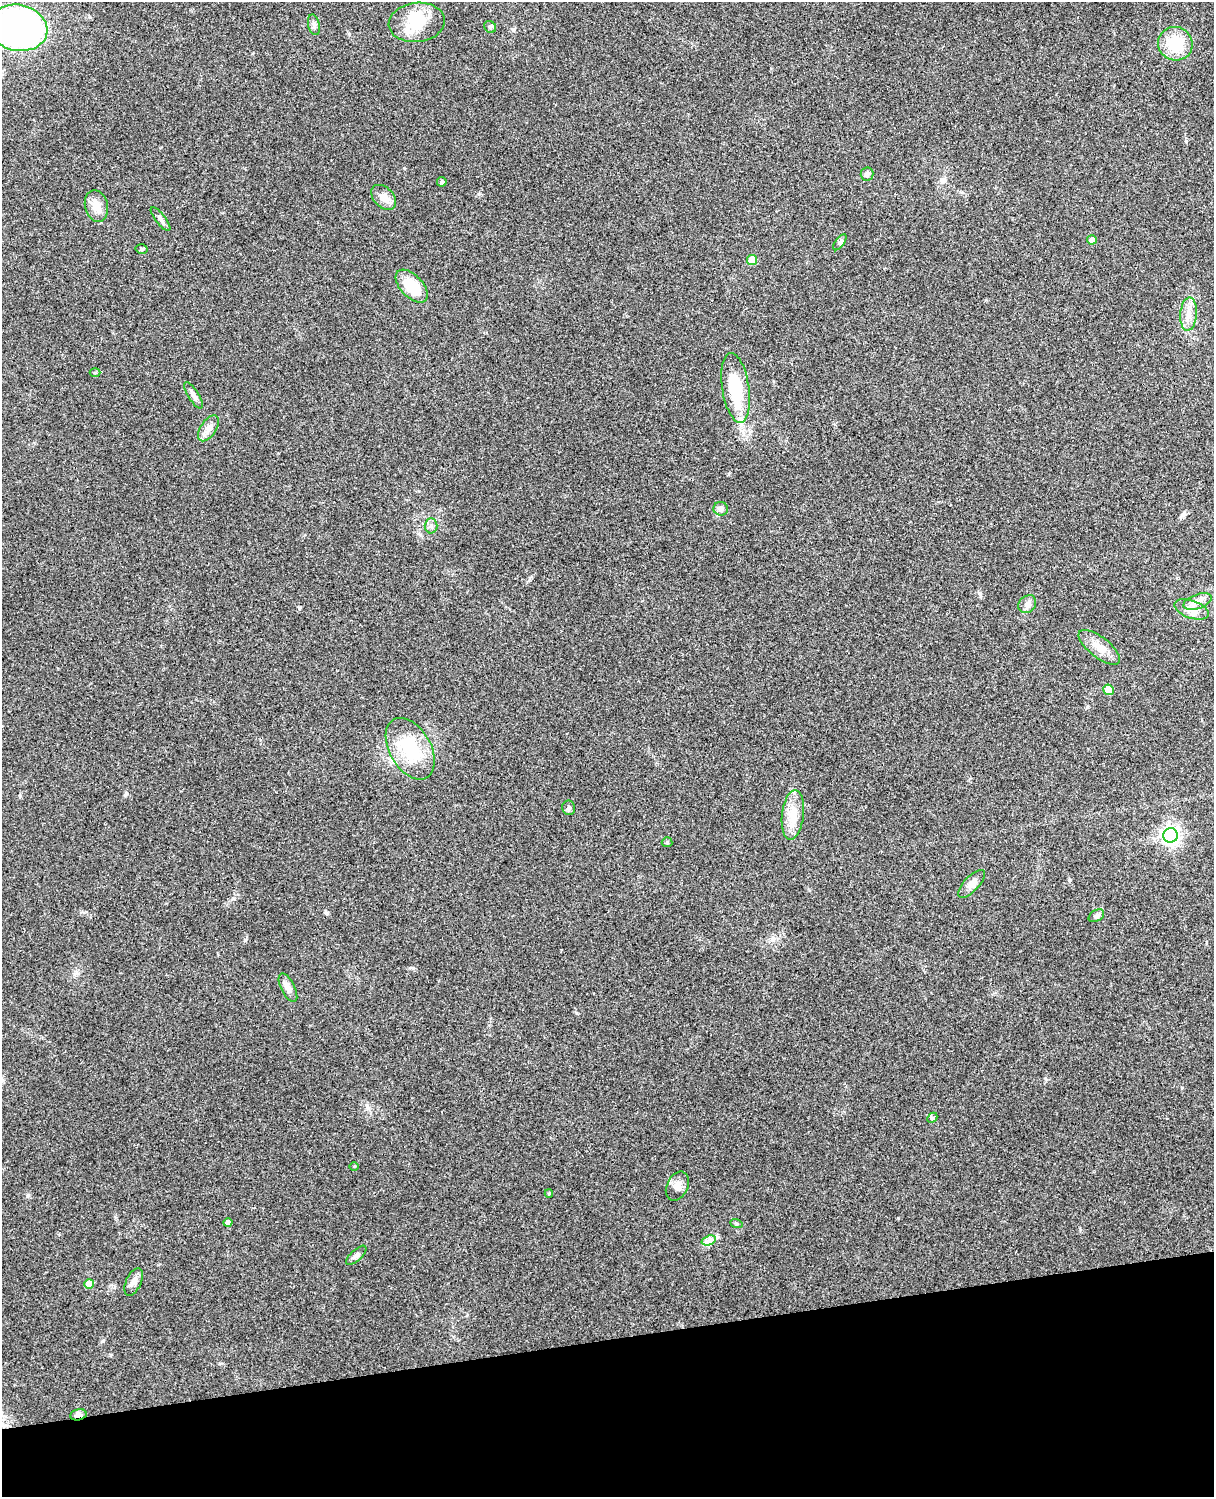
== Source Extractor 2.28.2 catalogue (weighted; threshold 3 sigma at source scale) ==
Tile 10 of 4 x 3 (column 2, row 3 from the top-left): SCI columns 1331-2542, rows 164-1658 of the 5087 x 4926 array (HDU 1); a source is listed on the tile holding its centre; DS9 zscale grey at full resolution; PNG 1216 x 1499 px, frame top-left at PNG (2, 2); each listed source drawn as its Kron ellipse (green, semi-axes under 4 px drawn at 4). Shown black and unused: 10% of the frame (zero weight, under 3 of 4 exposures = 6% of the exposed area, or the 3 px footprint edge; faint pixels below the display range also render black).
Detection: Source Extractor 2.28.2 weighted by HDU 2 'WHT'; one run over the whole footprint, this tile lists its part. Background 0.259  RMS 0.0089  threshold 0.0401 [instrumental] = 3 sigma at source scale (4.5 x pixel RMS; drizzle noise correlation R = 1.50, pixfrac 1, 0.05/0.05 arcsec/px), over >= 5 px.
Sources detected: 47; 1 inside a brighter object's white glare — neither listed nor drawn; the other 46 listed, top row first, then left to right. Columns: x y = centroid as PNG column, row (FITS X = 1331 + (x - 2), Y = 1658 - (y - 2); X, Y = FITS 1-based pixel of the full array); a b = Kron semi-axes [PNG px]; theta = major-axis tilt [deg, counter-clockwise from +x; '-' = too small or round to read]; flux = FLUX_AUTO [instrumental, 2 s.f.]
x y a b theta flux
417 22 28 19 7 28
314 25 10 5 -77 2.5
490 27 6 5 - 1.5
18 28 29 23 -11 370
1175 44 17 16 - 31
867 174 6 6 - 3
442 182 4 4 - 1.6
384 197 14 10 -47 7.7
96 206 16 11 -76 9.8
161 219 14 5 -52 3.1
1092 240 5 4 - 5.2
840 242 9 4 54 2
142 249 6 4 3 1.5
752 260 5 5 - 14
412 286 20 11 -46 25
1188 314 17 8 86 8.5
95 373 5 3 - 0.86
736 388 35 13 -81 44
193 395 15 5 -57 3.6
208 428 14 8 56 6.5
721 509 7 7 - 3.5
431 526 7 6 - 2.7
1197 602 15 7 20 6.1
1027 604 10 8 45 4
1191 609 18 9 -19 8.1
1099 647 25 10 -38 12
1108 690 5 5 - 16
410 749 33 20 -60 48
569 808 7 6 - 2
793 815 25 11 83 15
1170 835 7 7 - 400
667 842 5 5 - 1.1
972 884 18 7 47 5.9
1096 916 8 5 30 2.7
288 988 15 7 -63 4.9
932 1118 6 4 43 1.3
354 1166 4 3 - 0.76
677 1186 15 10 64 6.6
549 1193 4 4 - 1.1
228 1223 4 4 - 5.9
736 1223 6 4 -20 1.2
709 1240 7 4 19 2.8
356 1255 13 5 43 2.8
134 1282 15 7 65 4.5
89 1284 5 5 - 13
78 1415 8 5 12 4.8
Overlapping masked pixels (flux is a lower limit): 1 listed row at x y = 78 1415
Isophote crosses this tile's border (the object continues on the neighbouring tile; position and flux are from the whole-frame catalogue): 1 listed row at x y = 18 28
Unlisted compact peaks at least as high as the median listed source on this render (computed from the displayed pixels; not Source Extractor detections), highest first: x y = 126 793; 28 1195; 245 940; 1186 141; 576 1013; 1087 707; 404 168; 514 29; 980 593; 1069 880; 1183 515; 479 194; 349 34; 1045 1078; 411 968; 103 1341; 1182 1087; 529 580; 233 898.